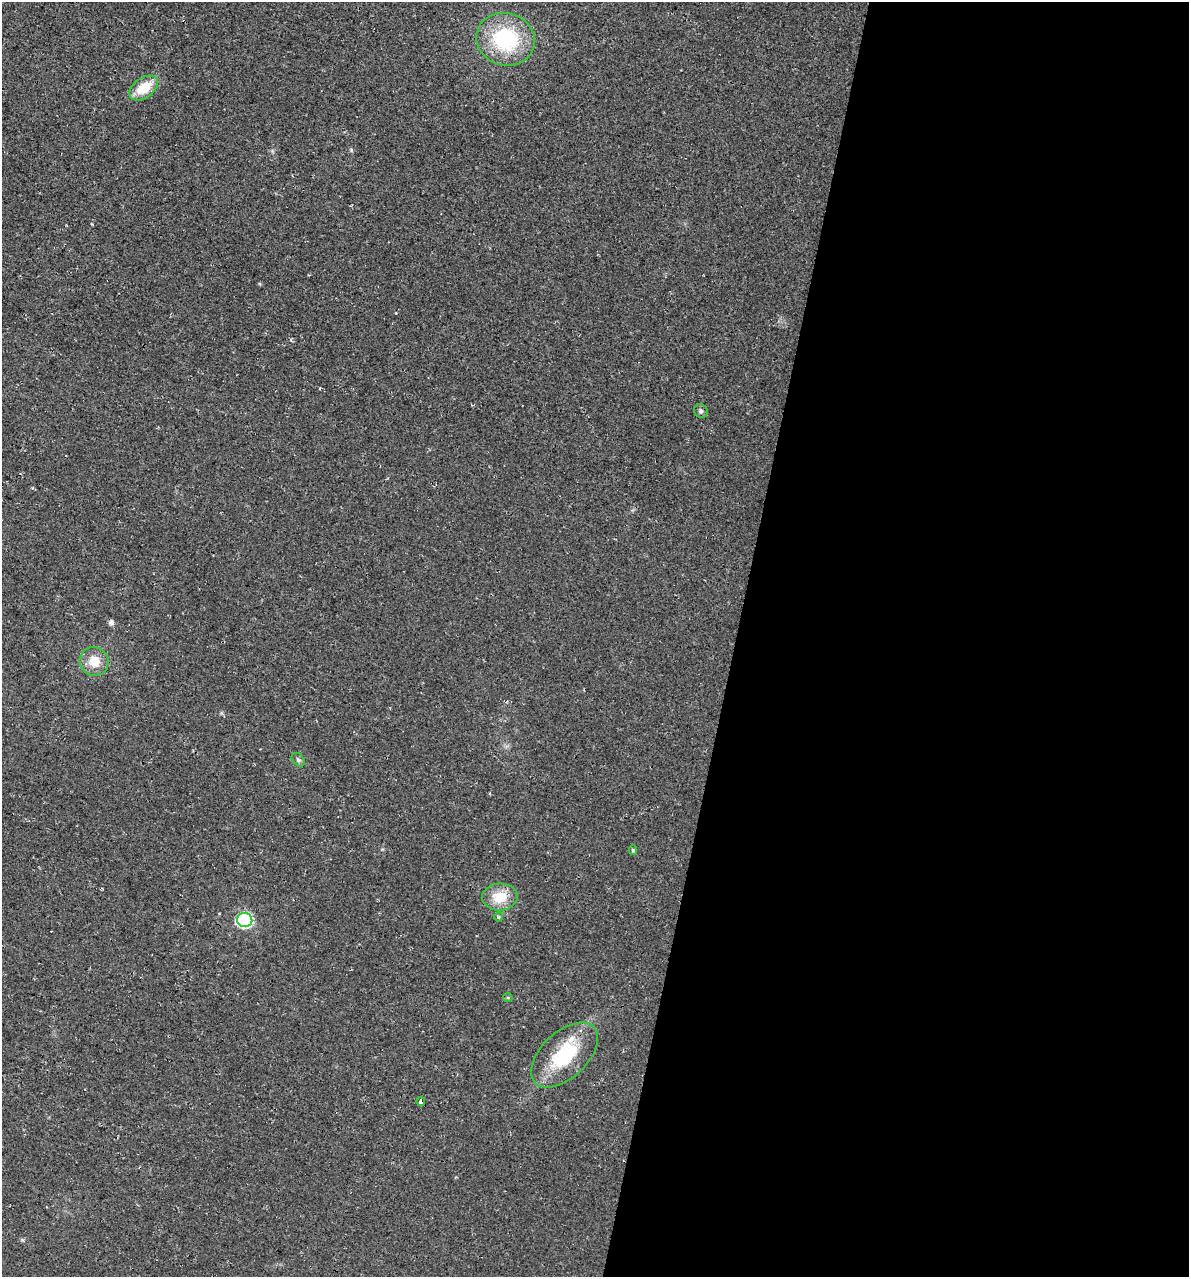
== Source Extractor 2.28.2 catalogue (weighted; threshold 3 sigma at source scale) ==
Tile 12 of 4 x 4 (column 4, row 3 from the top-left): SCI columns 3900-5086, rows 1291-2565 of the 5364 x 5141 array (HDU 1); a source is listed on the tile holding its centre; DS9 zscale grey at full resolution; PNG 1191 x 1279 px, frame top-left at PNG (2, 2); each listed source drawn as its Kron ellipse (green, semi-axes under 4 px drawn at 4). Shown black and unused: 38% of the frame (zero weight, under 3 of 4 exposures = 5% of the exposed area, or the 3 px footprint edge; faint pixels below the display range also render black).
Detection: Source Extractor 2.28.2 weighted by HDU 2 'WHT'; one run over the whole footprint, this tile lists its part. Background 0.0117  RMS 0.0071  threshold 0.0319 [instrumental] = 3 sigma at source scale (4.5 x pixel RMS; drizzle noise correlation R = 1.50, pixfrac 1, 0.0396/0.0396 arcsec/px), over >= 5 px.
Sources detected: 14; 1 cosmic-ray / hot-pixel residue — neither listed nor drawn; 1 inside a brighter listed object's ellipse — not listed separately; the other 12 listed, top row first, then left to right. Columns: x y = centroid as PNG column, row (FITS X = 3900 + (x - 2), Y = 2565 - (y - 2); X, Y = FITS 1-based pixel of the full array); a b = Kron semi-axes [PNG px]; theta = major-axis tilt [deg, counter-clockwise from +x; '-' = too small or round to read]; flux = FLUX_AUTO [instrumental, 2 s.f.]
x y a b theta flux
506 39 30 26 -16 59
144 88 16 10 36 18
701 411 7 6 - 1.6
94 661 15 14 - 11
298 760 8 5 -48 1.7
633 850 5 4 - 0.98
500 897 18 13 4 16
499 917 5 4 - 1
245 920 7 7 - 120
508 997 5 3 - 0.82
564 1055 40 23 43 42
421 1101 4 3 - 4.9
Unlisted compact peaks at least as high as the median listed source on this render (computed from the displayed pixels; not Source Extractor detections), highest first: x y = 351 150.